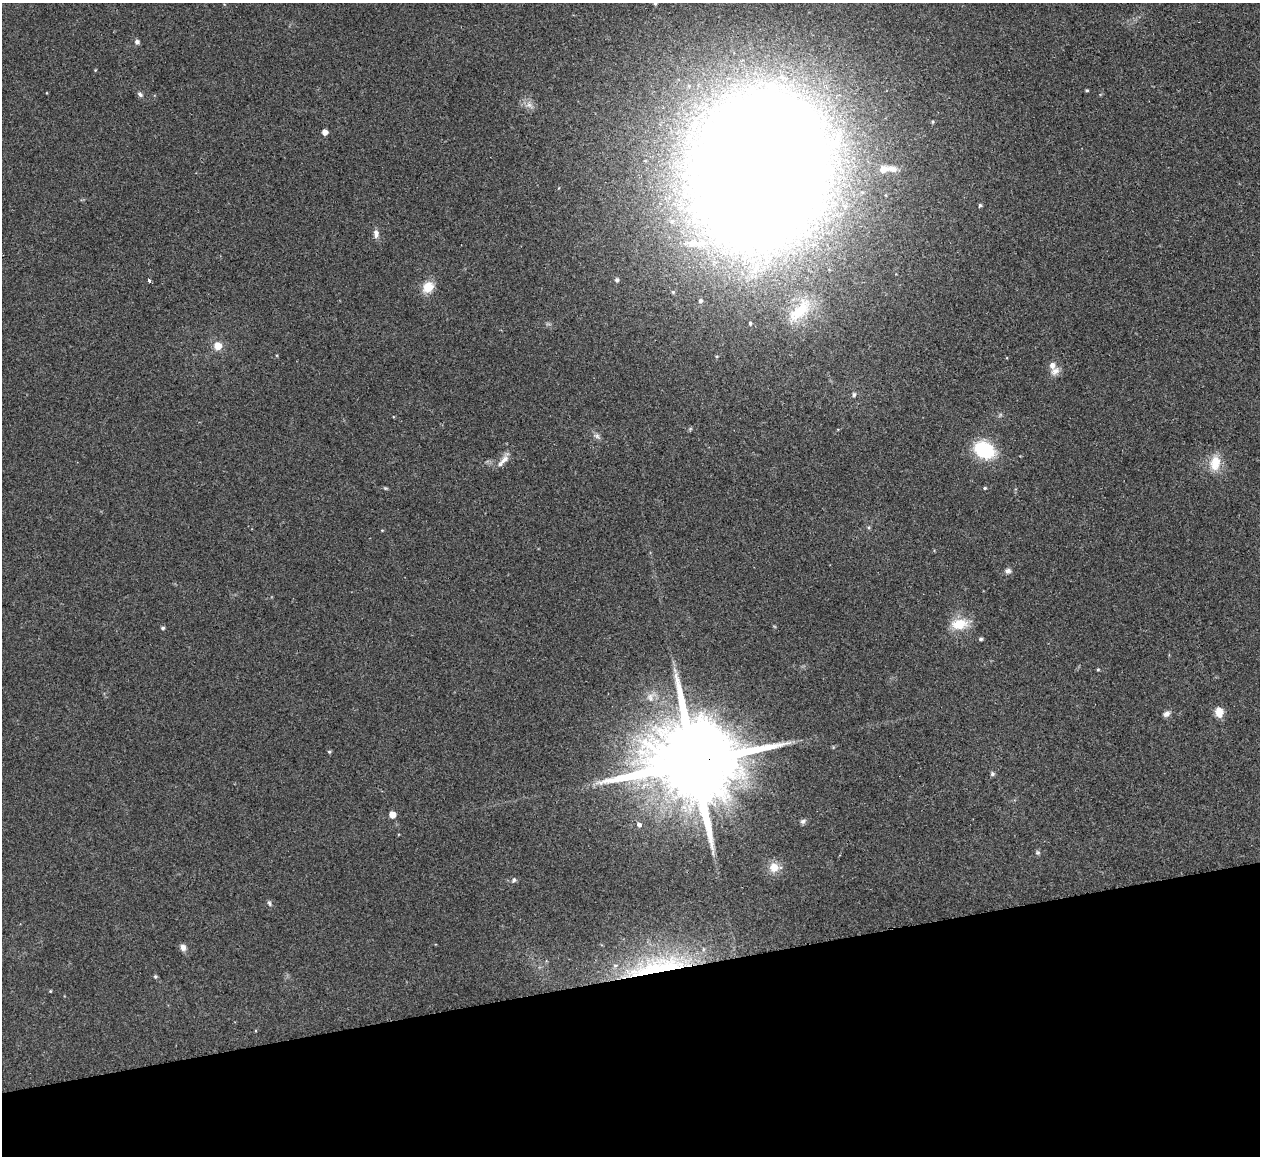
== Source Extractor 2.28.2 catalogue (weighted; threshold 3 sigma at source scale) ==
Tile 14 of 4 x 4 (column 2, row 4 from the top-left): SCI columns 1316-2573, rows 152-1305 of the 5088 x 5029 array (HDU 1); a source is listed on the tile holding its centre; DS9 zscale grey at full resolution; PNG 1262 x 1158 px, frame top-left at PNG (2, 3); no overlay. Shown black and unused: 16% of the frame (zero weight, under 2 of 3 exposures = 3% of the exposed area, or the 3 px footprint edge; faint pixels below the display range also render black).
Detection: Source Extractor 2.28.2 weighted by HDU 2 'WHT'; one run over the whole footprint, this tile lists its part. Background 0.0722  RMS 0.0088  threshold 0.0395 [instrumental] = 3 sigma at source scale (4.5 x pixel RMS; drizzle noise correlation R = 1.50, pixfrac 1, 0.05/0.05 arcsec/px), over >= 5 px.
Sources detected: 51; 4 inside a brighter listed object's ellipse — not listed separately; the other 47 listed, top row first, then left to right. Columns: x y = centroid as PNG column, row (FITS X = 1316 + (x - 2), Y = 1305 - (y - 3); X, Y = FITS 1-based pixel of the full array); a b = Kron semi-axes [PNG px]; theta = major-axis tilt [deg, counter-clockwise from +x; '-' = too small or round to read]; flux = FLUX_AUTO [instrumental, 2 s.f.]
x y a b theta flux
655 4 5 4 - 1.1
137 42 5 5 - 3
95 70 4 3 - 0.69
1087 90 4 3 - 0.98
140 94 8 5 -39 2.1
325 132 4 4 - 6.6
883 169 13 10 22 7.3
760 170 114 90 73 4000
980 205 5 4 - 1.5
376 234 11 6 -88 4.4
149 280 3 3 - 2.6
617 280 5 5 - 2
428 287 12 10 43 14
700 301 4 4 - 1.8
800 311 44 17 46 34
750 323 4 3 - 1.5
218 346 8 7 - 10
1055 371 14 9 36 5.4
854 395 6 5 - 1.7
597 436 8 5 -45 2.4
984 450 16 12 -26 61
503 461 21 6 46 6.2
1215 463 21 13 79 16
385 488 6 4 -18 1.1
985 488 4 4 - 1.1
869 527 5 3 - 1.1
1008 571 8 7 - 2.7
959 624 22 13 10 18
163 628 4 4 - 1.5
981 639 5 4 - 1.5
1098 670 5 3 - 0.87
1219 712 10 8 -83 9.5
1166 714 9 7 22 3.4
329 752 5 4 - 1.1
694 762 27 19 8 20000
992 774 5 5 - 1.9
392 815 5 5 - 8.1
803 821 8 6 35 2.2
639 824 4 4 - 4.8
1038 853 7 4 8 1.3
774 867 11 11 - 10
514 880 6 6 - 1.8
269 903 7 4 -60 1.5
183 947 8 6 -75 4
657 967 94 21 12 110
155 976 5 5 - 1.2
50 991 4 3 - 0.72
Overlapping masked pixels (flux is a lower limit): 2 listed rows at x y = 694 762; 657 967
Isophote crosses this tile's border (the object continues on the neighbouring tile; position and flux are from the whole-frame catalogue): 1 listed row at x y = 655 4